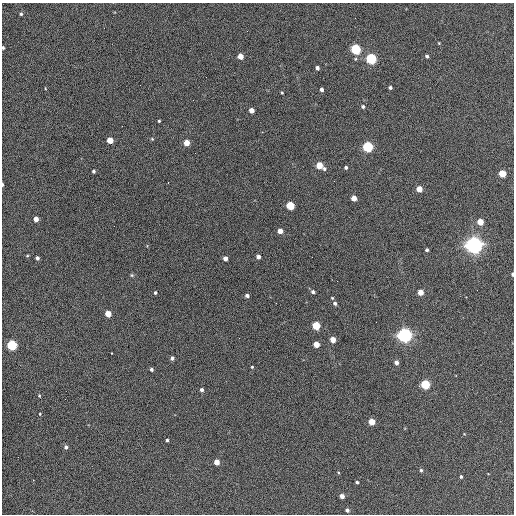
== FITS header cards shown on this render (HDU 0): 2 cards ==
NAXIS1  =                  512 / Axis length
NAXIS2  =                  512 / Axis length

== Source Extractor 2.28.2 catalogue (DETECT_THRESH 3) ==
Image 512 x 512 px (HDU 0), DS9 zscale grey, 1 PNG px = 1 image px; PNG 516 x 516 px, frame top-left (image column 1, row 512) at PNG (2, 3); no overlay
Background 392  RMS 21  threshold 64.2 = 3 sigma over >= 5 px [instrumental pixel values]
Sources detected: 73; all 73 listed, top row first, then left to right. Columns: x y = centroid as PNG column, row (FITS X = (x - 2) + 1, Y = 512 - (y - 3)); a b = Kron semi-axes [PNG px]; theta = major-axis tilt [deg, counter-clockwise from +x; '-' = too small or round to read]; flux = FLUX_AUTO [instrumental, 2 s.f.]
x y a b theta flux
21 14 4 4 - 2.4e+03
439 43 3 3 - 1.1e+03
3 48 3 3 - 2.4e+03
355 49 5 5 - 1.8e+05
240 56 4 4 - 2.0e+04
427 56 4 3 - 3.1e+03
371 59 5 5 - 2.4e+05
317 68 4 3 - 4.9e+03
206 77 2 2 - 5.8e+02
390 87 3 3 - 2.8e+03
45 88 4 2 - 9.7e+02
321 90 3 3 - 3.9e+03
282 93 3 2 - 1.5e+03
363 106 4 4 - 3.2e+03
251 110 4 4 - 1.3e+04
159 121 3 3 - 1.9e+03
152 139 5 4 - 1.5e+03
110 140 4 4 - 2.9e+04
186 143 4 4 - 2.5e+04
368 147 5 5 - 2.2e+05
319 165 6 4 -35 4.2e+04
346 167 3 3 - 2.8e+03
94 171 3 3 - 2.9e+03
502 173 4 4 - 4.9e+04
168 183 3 2 - 1.8e+03
2 184 4 2 - 2.6e+03
419 189 4 4 - 2.4e+04
354 198 4 4 - 1.8e+04
290 206 5 4 - 8.1e+04
36 219 4 4 - 1.4e+04
480 222 4 4 - 3.1e+04
280 231 4 4 - 1.5e+04
474 245 6 6 - 1.1e+06
427 250 3 3 - 2.6e+03
27 256 4 3 - 1.3e+03
258 257 4 4 - 6.4e+03
312 257 2 2 - 6.9e+02
37 258 4 3 - 4.1e+03
225 258 4 4 - 1.0e+04
512 274 4 2 - 3.7e+03
132 275 5 4 - 1.8e+03
313 292 4 4 - 3.4e+03
420 292 4 4 - 2.0e+04
155 293 4 3 - 2.0e+03
247 295 4 3 - 4.1e+03
332 298 3 3 - 1.3e+03
276 303 2 2 - 7.1e+02
335 303 4 3 - 3.9e+03
108 314 4 4 - 2.9e+04
316 326 5 4 - 7.5e+04
404 335 5 5 - 7.1e+05
333 340 4 4 - 2.2e+04
316 344 4 4 - 2.7e+04
12 345 5 5 - 1.8e+05
111 353 3 2 - 2.9e+03
172 358 4 4 - 4.1e+03
396 362 4 4 - 7.2e+03
252 367 3 3 - 1.4e+03
151 369 4 3 - 3.0e+03
425 385 5 5 - 1.3e+05
202 390 4 4 - 3.9e+03
39 396 5 4 - 1.5e+03
40 414 4 3 - 1.0e+03
372 422 4 4 - 3.2e+04
167 440 3 3 - 2.6e+03
66 447 5 4 - 3.4e+03
217 462 4 4 - 1.8e+04
421 470 4 4 - 2.0e+03
461 477 3 3 - 2.2e+03
33 480 3 3 - 1.2e+03
357 482 3 3 - 2.3e+03
342 496 4 4 - 9.7e+03
347 510 4 4 - 3.8e+03
At the frame edge (FLAGS 8, measured only in part): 3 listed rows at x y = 3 48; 2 184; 512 274